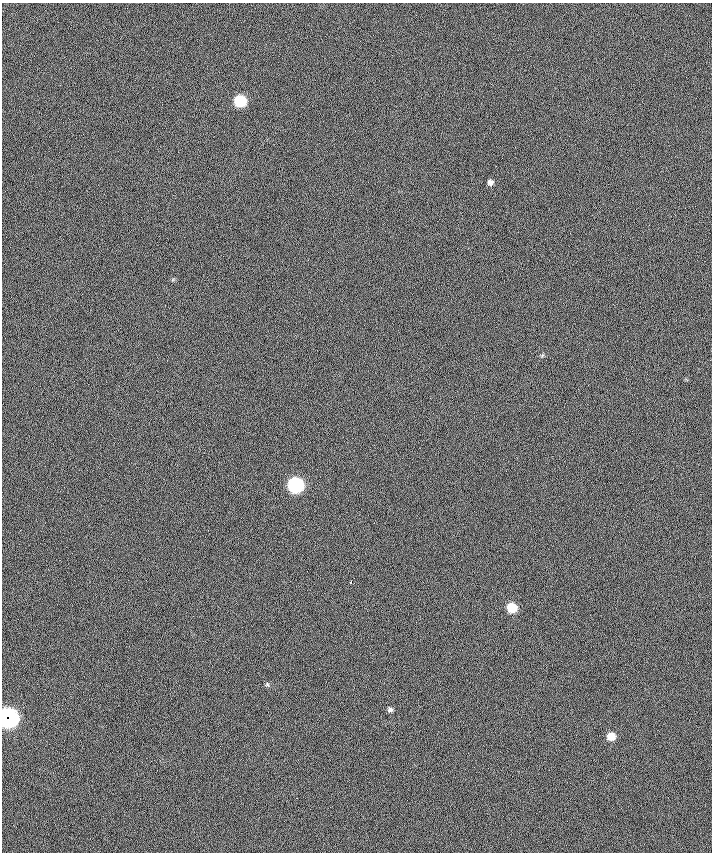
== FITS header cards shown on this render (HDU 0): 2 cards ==
NAXIS1  =                  710 /
NAXIS2  =                  850 /

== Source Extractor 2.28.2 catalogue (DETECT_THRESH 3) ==
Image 710 x 850 px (HDU 0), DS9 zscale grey, 1 PNG px = 1 image px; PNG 714 x 854 px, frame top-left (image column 1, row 850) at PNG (2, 3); no overlay
Background -2.39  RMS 25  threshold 75.8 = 3 sigma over >= 5 px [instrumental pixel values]
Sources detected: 9; all 9 listed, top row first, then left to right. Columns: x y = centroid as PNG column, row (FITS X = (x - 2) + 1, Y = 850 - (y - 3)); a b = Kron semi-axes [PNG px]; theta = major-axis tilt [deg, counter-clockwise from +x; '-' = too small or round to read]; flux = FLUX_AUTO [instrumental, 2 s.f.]
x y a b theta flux
240 101 8 7 - 100000
490 182 6 6 - 6000
295 485 8 8 - 320000
351 582 3 2 - 1300
512 608 7 7 - 49000
267 684 5 5 - 2500
390 710 6 6 - 4300
8 718 10 10 - 740000
611 736 7 7 - 22000
At the frame edge (FLAGS 8, measured only in part): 1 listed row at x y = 8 718